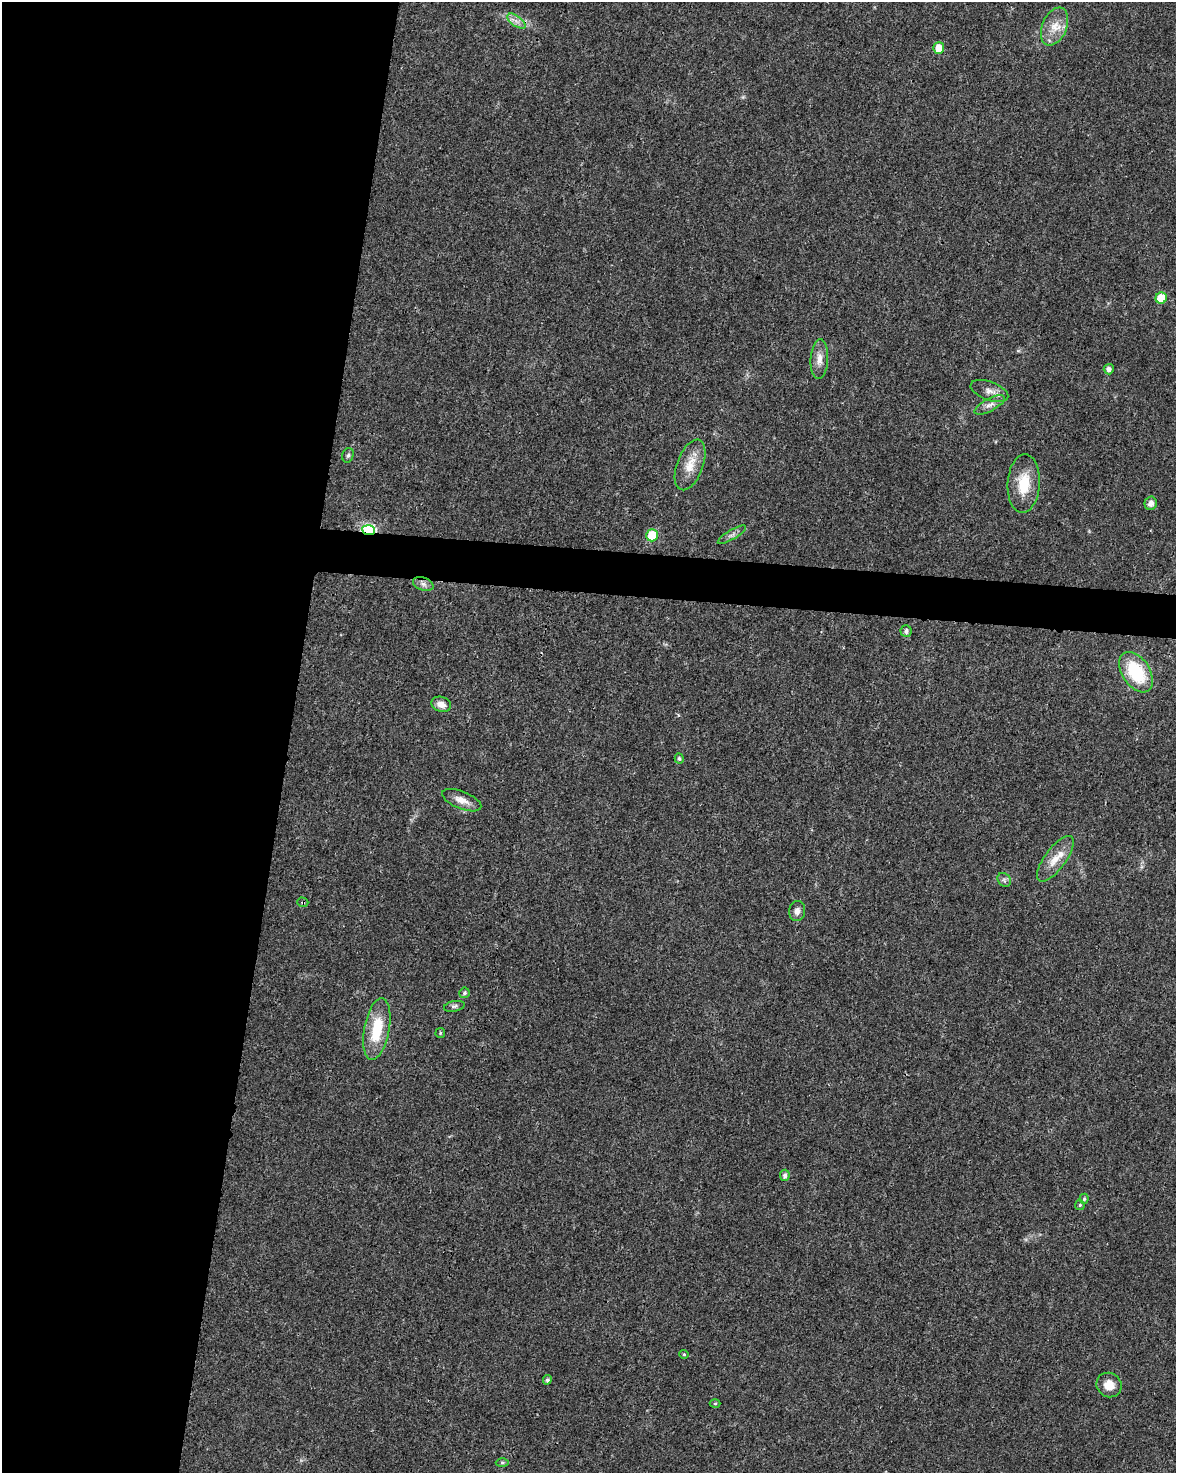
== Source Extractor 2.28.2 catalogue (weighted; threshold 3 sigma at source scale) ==
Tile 5 of 4 x 3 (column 1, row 2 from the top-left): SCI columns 5-1178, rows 1701-3171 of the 4707 x 4926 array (HDU 1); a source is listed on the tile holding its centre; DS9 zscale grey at full resolution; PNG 1178 x 1475 px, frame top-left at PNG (2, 2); each listed source drawn as its Kron ellipse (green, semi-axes under 4 px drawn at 4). Shown black and unused: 27% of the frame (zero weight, under 3 of 4 exposures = <1% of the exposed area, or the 3 px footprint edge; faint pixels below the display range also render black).
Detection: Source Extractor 2.28.2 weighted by HDU 2 'WHT'; one run over the whole footprint, this tile lists its part. Background 0.0201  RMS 0.0029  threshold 0.0129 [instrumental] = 3 sigma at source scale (4.5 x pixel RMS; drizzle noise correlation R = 1.50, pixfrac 1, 0.0396/0.0396 arcsec/px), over >= 5 px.
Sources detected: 37; all 37 listed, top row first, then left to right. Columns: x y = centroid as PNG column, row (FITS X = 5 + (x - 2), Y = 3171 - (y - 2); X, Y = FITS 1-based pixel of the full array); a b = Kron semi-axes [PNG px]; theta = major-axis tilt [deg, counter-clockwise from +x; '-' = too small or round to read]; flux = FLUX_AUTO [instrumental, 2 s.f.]
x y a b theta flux
516 21 11 5 -35 1.4
1054 26 20 12 67 4.4
939 48 6 5 - 4.6
1161 298 6 5 - 7.9
819 359 20 9 87 2.8
1109 369 5 5 - 1.2
989 391 20 9 -20 2.3
990 405 17 6 28 1.7
348 455 7 5 72 0.68
690 465 26 13 69 5.2
1024 484 29 16 86 8.4
1151 503 7 6 - 1.5
368 530 6 4 -6 43
652 535 6 5 - 11
732 535 16 5 30 1.1
423 584 10 6 -20 1.2
906 631 6 5 - 0.99
1136 672 22 14 -57 16
441 704 10 7 -19 2.1
679 759 5 4 - 0.5
462 800 21 8 -22 2.9
1055 859 27 10 53 4.6
1004 880 7 6 - 0.78
303 902 6 4 -18 0.5
797 911 10 8 83 1.5
464 993 5 5 - 0.62
454 1006 10 5 12 0.74
377 1029 31 12 79 11
440 1033 5 4 - 0.36
785 1175 5 5 - 1.1
1084 1199 5 4 - 0.46
1080 1205 5 5 - 0.39
684 1354 4 4 - 0.3
547 1380 5 4 - 0.63
1109 1385 13 12 - 3.7
715 1403 5 3 - 0.32
502 1463 6 4 -1 0.4
Overlapping masked pixels (flux is a lower limit): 2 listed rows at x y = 368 530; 303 902